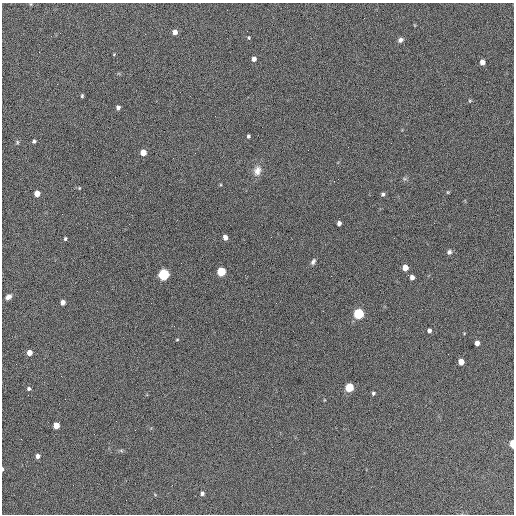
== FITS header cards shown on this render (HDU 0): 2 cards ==
NAXIS1  =                  512 / Axis length
NAXIS2  =                  512 / Axis length

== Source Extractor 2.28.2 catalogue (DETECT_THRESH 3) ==
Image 512 x 512 px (HDU 0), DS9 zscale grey, 1 PNG px = 1 image px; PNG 516 x 516 px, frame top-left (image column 1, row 512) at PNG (2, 3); no overlay
Background 592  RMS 26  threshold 78.7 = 3 sigma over >= 5 px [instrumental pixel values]
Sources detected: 51; all 51 listed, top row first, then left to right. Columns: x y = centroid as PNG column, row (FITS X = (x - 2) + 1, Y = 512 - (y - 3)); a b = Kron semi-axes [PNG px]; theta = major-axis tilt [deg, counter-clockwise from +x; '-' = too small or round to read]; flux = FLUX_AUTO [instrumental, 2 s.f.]
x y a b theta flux
364 18 3 2 - 1400
247 31 3 2 - 1700
175 32 4 4 - 11000
51 36 3 2 - 1600
249 38 5 3 - 1700
400 40 7 6 - 5600
114 54 5 3 - 1200
254 59 4 4 - 8500
482 62 5 4 - 13000
82 96 4 3 - 2300
470 101 6 4 1 1800
118 107 4 4 - 5400
248 136 4 3 - 3100
34 141 4 3 - 3200
17 142 5 5 - 2200
143 152 5 4 - 24000
257 171 14 9 72 14000
79 188 4 4 - 1600
448 192 4 4 - 1600
37 193 5 4 - 22000
383 194 4 4 - 3500
339 223 4 4 - 6000
225 237 5 4 - 8200
65 239 4 3 - 2600
449 252 7 6 - 4600
313 261 7 4 62 4600
405 267 5 4 - 24000
221 272 5 5 - 98000
164 274 5 5 - 290000
412 277 7 4 -34 9600
8 297 6 5 - 8400
63 302 4 4 - 10000
276 303 2 2 - 1100
358 314 5 5 - 220000
429 330 4 4 - 5800
177 340 4 3 - 1300
477 343 5 4 - 9400
29 353 5 4 - 18000
461 362 5 4 - 23000
16 364 2 2 - 820
349 387 5 5 - 94000
29 389 4 4 - 3300
373 393 5 4 - 2700
65 399 2 2 - 1000
56 425 5 4 - 31000
135 430 2 2 - 800
512 444 5 3 - 56000
121 450 6 4 -20 2500
38 456 4 4 - 8300
2 469 4 2 - 2200
202 493 4 4 - 4500
At the frame edge (FLAGS 8, measured only in part): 2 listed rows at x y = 512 444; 2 469